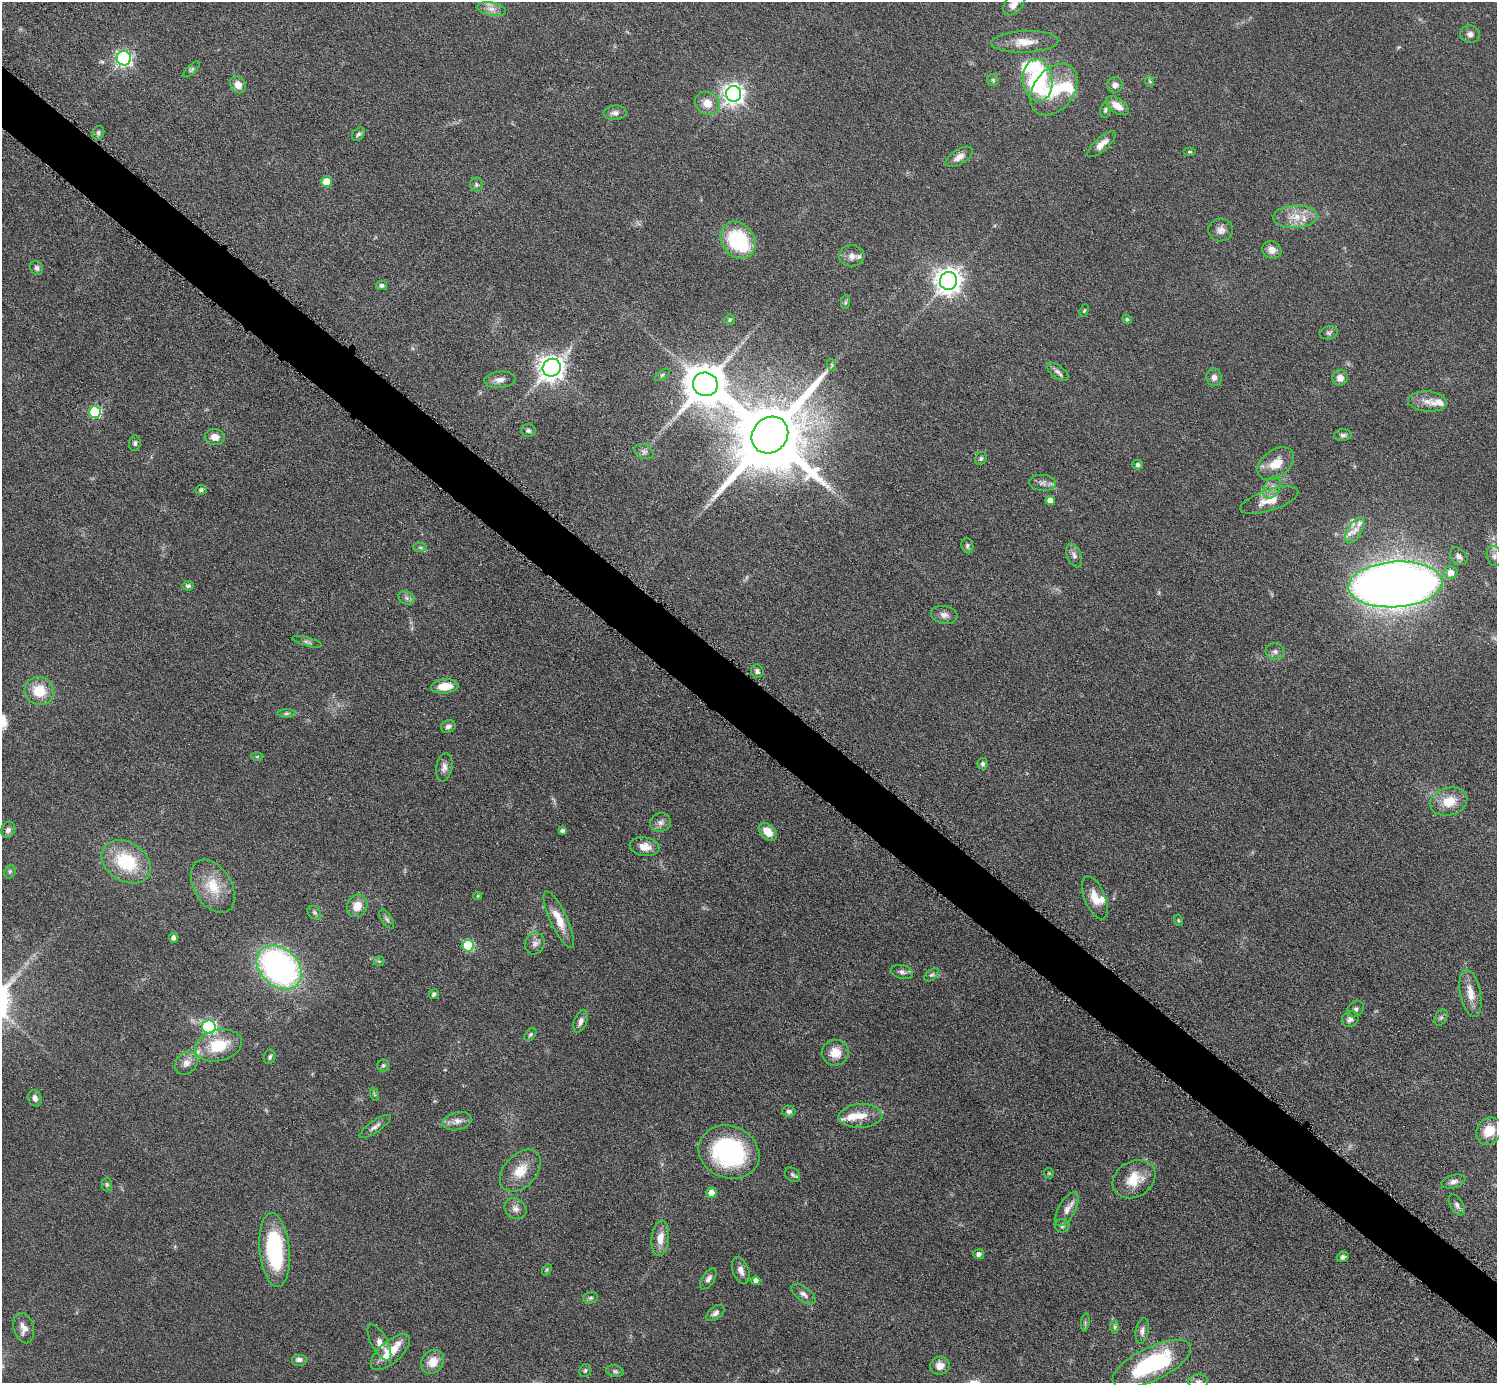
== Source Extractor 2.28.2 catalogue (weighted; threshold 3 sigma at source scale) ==
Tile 11 of 4 x 4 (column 3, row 3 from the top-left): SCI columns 2991-4485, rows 1683-3063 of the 5982 x 5984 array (HDU 1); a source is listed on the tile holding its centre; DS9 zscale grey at full resolution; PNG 1499 x 1385 px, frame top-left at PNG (2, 2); each listed source drawn as its Kron ellipse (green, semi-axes under 4 px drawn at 4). Shown black and unused: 4% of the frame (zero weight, under 6 of 12 exposures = <1% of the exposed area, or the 3 px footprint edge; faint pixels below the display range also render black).
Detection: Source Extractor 2.28.2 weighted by HDU 2 'WHT'; one run over the whole footprint, this tile lists its part. Background 0.0392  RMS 0.0038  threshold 0.0157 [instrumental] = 3 sigma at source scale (4.09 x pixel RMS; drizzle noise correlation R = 1.36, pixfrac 0.8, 0.05/0.05 arcsec/px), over >= 5 px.
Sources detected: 173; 1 too faint to see at this stretch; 1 long thin detection or spike segment (spike, bleed or trail) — neither listed nor drawn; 10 inside a brighter listed object's ellipse — not listed separately; the other 161 listed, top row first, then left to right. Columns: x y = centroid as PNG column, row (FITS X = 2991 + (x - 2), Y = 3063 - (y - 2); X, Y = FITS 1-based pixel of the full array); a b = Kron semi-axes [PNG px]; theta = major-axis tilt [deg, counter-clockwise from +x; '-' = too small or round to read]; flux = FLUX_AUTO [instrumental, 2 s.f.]
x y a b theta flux
1014 4 12 8 46 2.7
491 9 15 6 -11 2.5
1470 34 10 8 -10 1.7
1025 42 33 10 2 6
124 58 7 7 - 96
192 69 10 4 45 0.77
993 80 6 6 - 0.64
1038 80 21 15 -84 39
1149 81 5 3 - 0.44
238 85 9 7 -58 3.1
1115 85 8 7 - 1.9
1054 90 29 20 52 13
734 94 8 7 - 220
707 103 13 11 -33 4.5
1117 106 13 7 -35 4.1
1105 110 8 5 80 0.72
615 113 11 7 4 1.7
98 133 7 6 - 0.83
358 134 7 5 49 0.88
1102 144 18 7 42 3.3
1189 152 6 3 0 0.43
959 157 15 7 32 2.5
326 182 5 5 - 9
476 185 7 6 - 0.8
1295 217 22 11 2 6.2
1221 230 12 11 - 2.2
738 240 20 16 -53 32
1272 250 10 8 -28 2.5
852 256 12 10 2 2.5
37 268 7 6 - 1.1
948 281 9 8 - 360
381 285 5 5 - 1
845 302 7 4 88 0.68
1084 310 6 4 70 0.44
1127 319 5 4 - 0.52
730 320 5 5 - 0.58
1329 333 9 6 16 0.99
832 365 6 4 -72 0.53
552 368 9 8 - 340
1058 372 12 6 -35 1.4
662 375 8 4 36 0.65
1214 377 9 7 -82 1.7
1340 378 8 7 - 2.6
500 380 16 8 5 2.4
705 384 12 11 - 1200
1427 401 19 10 -4 3.8
95 412 6 6 - 34
528 430 7 6 - 0.98
770 435 19 17 46 5100
1343 435 8 6 2 1
215 437 10 8 -6 2.8
135 443 8 6 84 0.89
644 452 10 7 -24 1.2
981 458 7 5 63 0.7
1276 464 20 13 36 6.6
1138 465 5 5 - 0.89
1042 483 13 8 -5 1.8
1272 487 12 7 63 2.3
201 490 6 5 - 0.69
1050 500 5 4 - 2.6
1269 500 30 10 18 6.2
1355 530 15 7 58 2.8
967 546 7 6 - 0.91
420 547 7 4 -1 0.62
1074 556 12 7 -67 1.6
1459 556 10 7 -45 1.5
1494 556 10 7 -74 1.4
1451 573 6 6 - 3.4
1395 584 47 22 4 520
188 586 5 4 - 0.78
406 598 8 6 -23 1.1
944 615 13 9 -11 1.9
307 642 15 4 -15 1
1275 652 9 8 - 1.6
757 671 7 6 - 1
445 686 14 7 5 6.6
39 691 15 14 - 9.3
286 713 9 4 0 0.86
448 727 7 6 - 1.3
257 757 6 4 1 0.49
983 764 5 5 - 1
444 767 14 8 80 2
1449 802 19 13 16 7.8
661 822 10 9 - 1.8
8 830 8 7 - 1.5
563 831 4 4 - 1.1
768 832 10 7 -45 4.6
644 847 15 9 -9 3.9
126 862 26 19 -33 21
10 872 7 5 69 0.75
213 886 29 18 -58 10
478 896 4 4 - 0.34
1095 898 23 10 -68 5.1
357 906 11 10 - 4.5
314 913 7 6 - 0.84
387 919 11 5 -56 0.91
559 920 31 8 -65 6.3
1178 920 5 3 - 0.41
173 938 5 4 - 1.5
535 943 11 9 69 2
468 946 6 5 - 27
379 961 5 5 - 0.56
279 967 25 19 -43 110
902 972 11 6 -14 1.4
932 975 8 5 36 0.89
1470 993 24 10 -78 5
434 994 5 5 - 0.96
1356 1009 9 7 46 1.1
1441 1018 9 5 62 0.84
1350 1019 8 7 - 1.8
581 1021 11 6 71 1.7
209 1027 7 6 - 57
530 1034 7 5 48 0.65
218 1045 24 15 15 13
835 1053 13 13 - 5.1
270 1057 7 6 - 0.82
186 1063 12 10 47 2.7
383 1065 6 6 - 0.77
374 1094 7 4 -72 0.52
35 1098 8 6 -72 1.5
789 1111 6 6 - 1
860 1116 22 12 3 5.7
457 1121 15 9 12 2.5
375 1127 18 6 35 1.7
1489 1131 14 12 55 6.9
729 1152 31 26 -23 52
520 1171 24 16 48 7.9
1049 1173 5 4 - 0.41
792 1175 8 6 -40 0.92
1134 1179 23 17 31 8.8
1453 1182 12 6 15 1.6
107 1184 7 5 90 0.64
711 1193 5 5 - 3.9
1457 1205 11 6 -58 1.3
515 1209 11 10 - 2.1
1067 1209 18 8 62 2.9
1062 1226 7 6 - 1
660 1238 18 8 85 4.9
275 1250 37 15 -84 37
979 1254 5 5 - 1.4
1343 1257 6 5 - 0.83
547 1270 6 4 60 0.47
741 1270 14 8 -69 2.2
708 1279 12 6 57 1.6
756 1281 4 4 - 2.1
804 1294 14 7 -37 1.7
590 1298 8 5 15 0.73
715 1313 10 6 39 1.3
1085 1322 9 3 85 0.73
1115 1327 7 4 90 0.65
24 1328 15 10 -74 3.2
1142 1331 13 6 80 1.6
379 1342 20 8 -62 2.9
390 1352 24 11 41 9.2
299 1360 8 6 0 1.3
433 1362 13 11 51 5
1152 1364 43 16 26 39
940 1366 10 9 - 2.8
585 1370 7 5 57 0.63
615 1371 9 5 -10 0.85
1198 1382 10 7 5 1.5
Isophote crosses this tile's border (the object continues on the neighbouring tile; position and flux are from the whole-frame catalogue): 2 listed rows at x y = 1014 4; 1198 1382